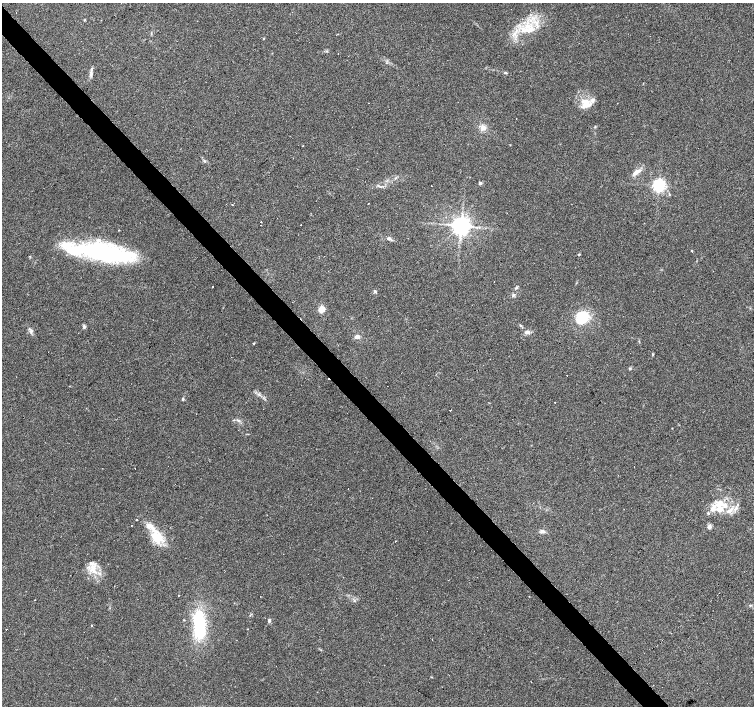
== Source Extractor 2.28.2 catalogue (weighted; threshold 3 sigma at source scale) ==
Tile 11 of 4 x 4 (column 3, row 3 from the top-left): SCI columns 3008-4510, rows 1617-3023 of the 6014 x 5982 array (HDU 1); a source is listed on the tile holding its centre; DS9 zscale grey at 2 x 2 block average (1 PNG px = mean of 2 x 2 image px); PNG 756 x 708 px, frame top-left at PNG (2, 3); no overlay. Shown black and unused: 4% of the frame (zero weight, under 3 of 4 exposures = <1% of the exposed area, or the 3 px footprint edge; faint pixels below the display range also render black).
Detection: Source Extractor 2.28.2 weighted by HDU 2 'WHT'; one run over the whole footprint, this tile lists its part. Background 0.0896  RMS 0.0057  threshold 0.0256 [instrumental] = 3 sigma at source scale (4.5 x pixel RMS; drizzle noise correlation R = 1.50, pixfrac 1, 0.0396/0.0396 arcsec/px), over >= 5 px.
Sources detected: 81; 3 inside a brighter object's white glare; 12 cosmic-ray / hot-pixel residue — not listed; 9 inside a brighter listed object's ellipse — not listed separately; the other 57 listed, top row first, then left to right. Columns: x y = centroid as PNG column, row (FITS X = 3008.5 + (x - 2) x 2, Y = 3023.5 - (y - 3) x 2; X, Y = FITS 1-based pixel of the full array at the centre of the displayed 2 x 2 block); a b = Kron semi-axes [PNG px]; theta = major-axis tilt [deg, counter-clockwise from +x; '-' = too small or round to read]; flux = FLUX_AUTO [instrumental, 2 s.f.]
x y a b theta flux
16 13 2 2 - 0.96
527 26 10 6 -1 15
515 34 5 4 - 3.7
264 39 2 2 - 1.2
92 69 7 3 82 3
506 73 5 3 - 1.5
585 103 14 11 -87 17
595 127 3 2 - 0.85
483 128 7 6 - 7.2
303 146 2 2 - 2.2
204 161 3 2 - 1
636 172 11 5 35 8.1
480 183 4 3 - 2.2
659 185 4 4 - 340
368 204 2 2 - 0.67
261 222 2 2 - 1.2
461 226 4 4 - 1100
119 230 2 2 - 1.8
389 238 5 4 - 3.4
102 251 55 17 -12 210
692 251 3 2 - 0.97
579 254 3 2 - 1.6
30 256 3 2 - 0.77
516 288 5 3 - 1.8
375 291 4 3 - 2
513 295 4 3 - 1.6
321 309 3 3 - 48
582 317 12 9 44 45
84 327 5 3 - 2.2
31 332 5 2 - 1.8
527 332 5 4 - 5
357 336 7 4 8 4.1
254 344 3 2 - 0.75
567 376 2 2 - 0.97
183 399 4 3 - 1.5
450 410 2 2 - 1.5
238 420 4 3 - 1.7
348 489 2 2 - 1.2
719 504 11 7 54 16
729 510 11 4 36 7.9
708 513 4 3 - 1.4
136 519 2 2 - 14
131 525 2 2 - 0.56
709 526 6 4 80 4.2
542 531 7 4 -5 3.8
157 537 22 11 -60 36
395 541 2 2 - 5.4
92 569 9 7 47 12
178 596 2 2 - 1.6
35 600 2 2 - 1.4
750 605 4 3 - 1.4
269 621 5 4 - 2
199 624 25 9 -84 110
92 625 2 2 - 3.2
6 629 2 2 - 2.5
247 629 2 2 - 0.96
432 639 2 2 - 0.82
Diffuse or blended objects may show on this block-average render without a row.